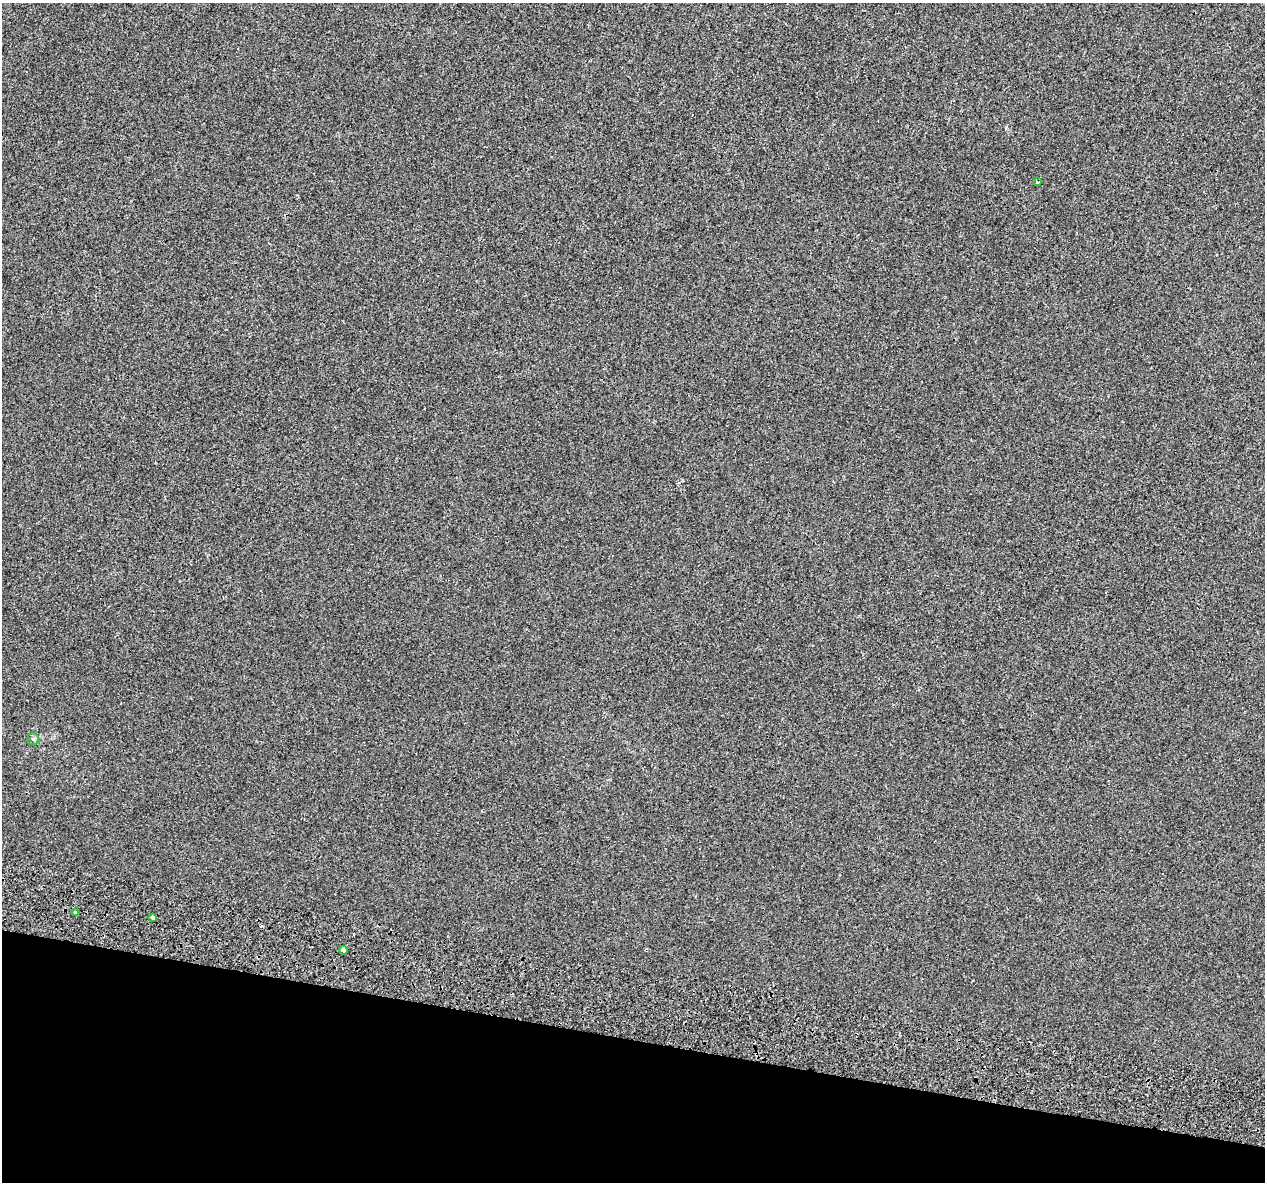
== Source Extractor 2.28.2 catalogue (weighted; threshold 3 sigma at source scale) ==
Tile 15 of 4 x 4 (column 3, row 4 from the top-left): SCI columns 2623-3885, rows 386-1565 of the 5235 x 5432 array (HDU 1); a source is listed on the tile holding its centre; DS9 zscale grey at full resolution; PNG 1267 x 1184 px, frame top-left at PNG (2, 3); each listed source drawn as its Kron ellipse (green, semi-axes under 4 px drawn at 4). Shown black and unused: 12% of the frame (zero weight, under 2 of 3 exposures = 7% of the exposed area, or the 3 px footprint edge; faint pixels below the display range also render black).
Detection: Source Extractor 2.28.2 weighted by HDU 2 'WHT'; one run over the whole footprint, this tile lists its part. Background -3.38e-04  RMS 0.0045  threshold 0.0203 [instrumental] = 3 sigma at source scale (4.5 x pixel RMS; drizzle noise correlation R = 1.50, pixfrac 1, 0.0396/0.0396 arcsec/px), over >= 5 px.
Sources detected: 8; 3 cosmic-ray / hot-pixel residue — neither listed nor drawn; the other 5 listed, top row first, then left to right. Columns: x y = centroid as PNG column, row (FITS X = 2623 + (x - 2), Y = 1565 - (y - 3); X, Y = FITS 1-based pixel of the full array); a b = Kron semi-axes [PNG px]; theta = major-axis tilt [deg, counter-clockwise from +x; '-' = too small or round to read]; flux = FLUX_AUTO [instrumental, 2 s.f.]
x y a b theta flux
1037 181 3 3 - 1.5
33 739 6 6 - 0.84
75 913 4 4 - 3.4
153 917 3 3 - 6
343 950 4 3 - 30